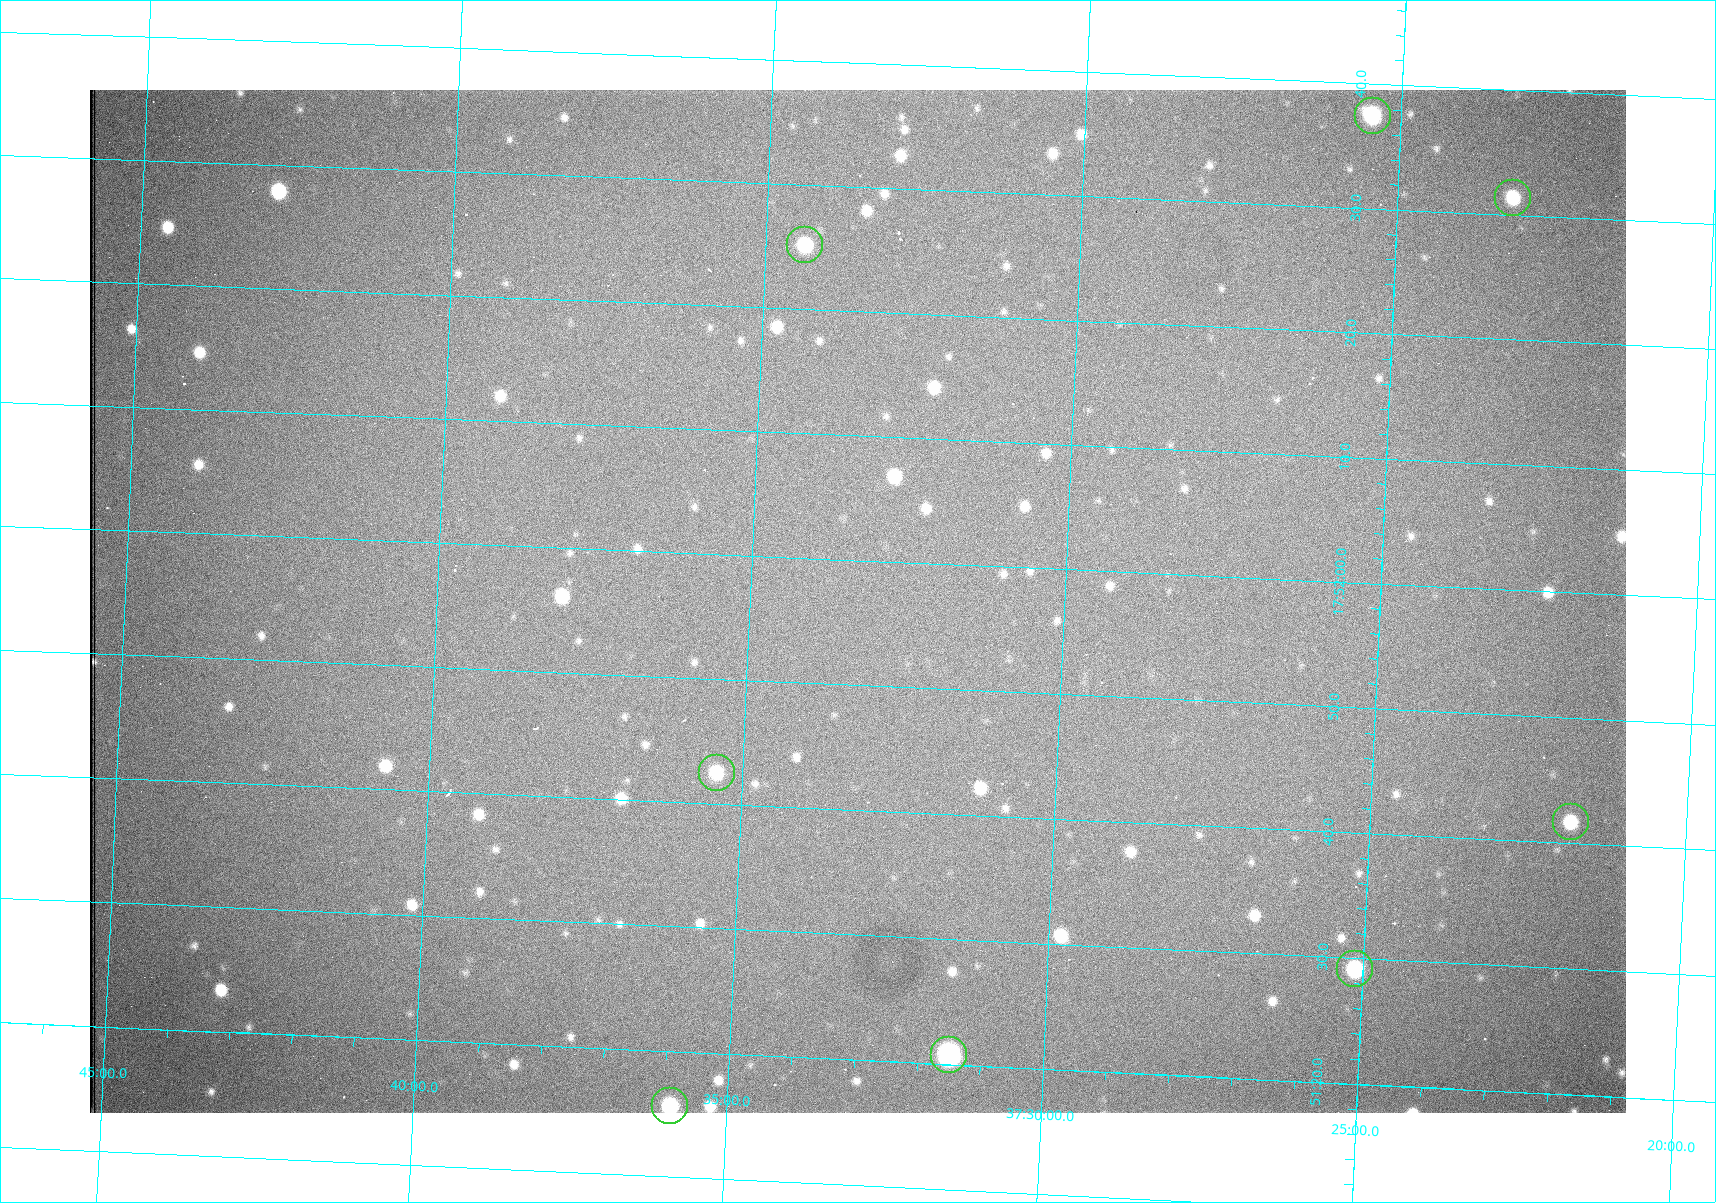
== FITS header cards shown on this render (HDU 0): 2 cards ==
NAXIS1  =                 1536 /fastest changing axis
NAXIS2  =                 1023 /next to fastest changing axis

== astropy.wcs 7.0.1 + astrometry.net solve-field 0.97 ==
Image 1536 x 1023 px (HDU 0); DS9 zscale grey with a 90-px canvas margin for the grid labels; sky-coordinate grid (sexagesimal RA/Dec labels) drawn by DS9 from the SOLVED WCS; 8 Tycho-2 reference stars matched to detected sources circled (green)
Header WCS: RA---TAN/DEC--TAN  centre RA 17:51:57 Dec +37:33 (267.99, +37.55 deg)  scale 0.958 arcsec/px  FOV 24.5' x 16.3'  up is +87 deg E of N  parity flipped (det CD > 0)
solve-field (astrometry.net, Tycho-2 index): VERIFIED the header's WCS against the Tycho-2 star catalogue (8 matches, 0 conflicts) and refined it, rather than solving blind
Solved WCS: RA---TAN-SIP/DEC--TAN-SIP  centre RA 17:51:57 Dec +37:33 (267.99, +37.55 deg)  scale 0.956 arcsec/px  FOV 24.5' x 16.3'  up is +87 deg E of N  parity flipped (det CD > 0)
The solver's refit moves the header's centre by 0.74 arcsec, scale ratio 0.9978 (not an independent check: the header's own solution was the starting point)
Tycho-2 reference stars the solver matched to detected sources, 8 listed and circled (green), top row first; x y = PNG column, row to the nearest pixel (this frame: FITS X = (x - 90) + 1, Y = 1023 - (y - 90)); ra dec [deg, ICRS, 3 dp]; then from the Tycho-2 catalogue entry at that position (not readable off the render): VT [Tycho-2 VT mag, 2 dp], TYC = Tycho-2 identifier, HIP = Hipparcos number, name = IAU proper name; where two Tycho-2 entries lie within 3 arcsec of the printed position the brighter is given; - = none
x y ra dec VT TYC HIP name
1373 116 268.156 +37.424 11.25 2620-712-1 - -
1513 198 268.131 +37.386 12.62 2620-526-1 - -
805 245 268.105 +37.573 11.82 3089-995-1 - -
717 773 267.927 +37.590 11.84 3089-1137-1 - -
1571 822 267.924 +37.364 11.94 2620-391-1 - -
1355 969 267.871 +37.419 11.35 2620-812-1 - -
949 1055 267.836 +37.525 9.96 3089-889-1 - -
670 1106 267.815 +37.598 11.54 3089-1081-1 - -